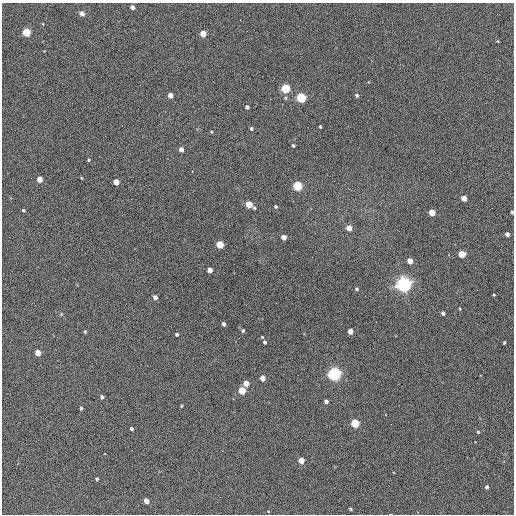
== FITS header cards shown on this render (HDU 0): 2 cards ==
NAXIS1  =                  512 / Axis length
NAXIS2  =                  512 / Axis length

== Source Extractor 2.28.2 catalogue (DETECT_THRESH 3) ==
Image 512 x 512 px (HDU 0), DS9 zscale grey, 1 PNG px = 1 image px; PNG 516 x 516 px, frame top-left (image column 1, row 512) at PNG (2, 3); no overlay
Background 456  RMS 23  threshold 67.5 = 3 sigma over >= 5 px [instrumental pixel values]
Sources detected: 68; all 68 listed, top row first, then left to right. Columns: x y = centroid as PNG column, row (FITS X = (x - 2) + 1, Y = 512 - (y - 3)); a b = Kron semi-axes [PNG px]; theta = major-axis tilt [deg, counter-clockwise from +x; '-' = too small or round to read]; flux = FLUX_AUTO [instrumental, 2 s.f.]
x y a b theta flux
132 7 4 4 - 9000
82 13 6 5 - 5500
43 24 4 3 - 960
26 32 4 4 - 90000
203 34 4 4 - 34000
206 77 2 2 - 670
285 88 5 4 - 160000
170 95 4 4 - 17000
357 95 4 4 - 3000
301 98 5 4 - 210000
247 107 4 4 - 4400
320 127 3 3 - 2100
251 129 4 3 - 3000
212 132 3 3 - 1400
293 146 4 3 - 2900
181 149 4 4 - 11000
89 160 3 3 - 1800
82 178 4 2 - 1200
39 179 4 4 - 26000
116 182 4 4 - 22000
297 186 5 4 - 190000
464 198 4 4 - 22000
249 204 6 4 -37 37000
276 206 3 3 - 2400
23 210 3 3 - 2500
432 212 4 4 - 43000
512 212 3 3 - 2000
349 228 4 4 - 21000
507 234 4 4 - 7200
284 237 4 4 - 16000
220 244 4 4 - 70000
461 254 4 4 - 51000
312 257 2 2 - 740
410 261 4 4 - 27000
210 270 4 4 - 13000
404 284 6 5 - 900000
356 289 4 3 - 2400
494 295 3 2 - 1200
155 297 4 4 - 9100
276 303 2 2 - 800
460 309 4 3 - 1100
443 313 4 3 - 5300
224 324 4 3 - 5700
243 331 4 4 - 2800
350 331 4 4 - 18000
85 332 3 3 - 1900
177 334 3 3 - 3300
262 337 3 2 - 1200
265 342 4 3 - 3400
504 342 3 2 - 1800
38 353 4 4 - 26000
334 374 5 5 - 660000
262 378 4 4 - 19000
246 383 4 4 - 25000
242 390 4 4 - 65000
102 397 4 3 - 3500
326 401 4 4 - 6000
181 406 4 3 - 1400
81 408 3 3 - 2700
355 423 5 4 - 110000
131 429 4 3 - 3200
478 432 3 3 - 1400
301 460 4 4 - 28000
97 479 3 3 - 2400
487 487 4 3 - 3800
146 501 4 4 - 16000
350 509 4 2 - 1800
268 511 3 2 - 860
At the frame edge (FLAGS 8, measured only in part): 1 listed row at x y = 512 212